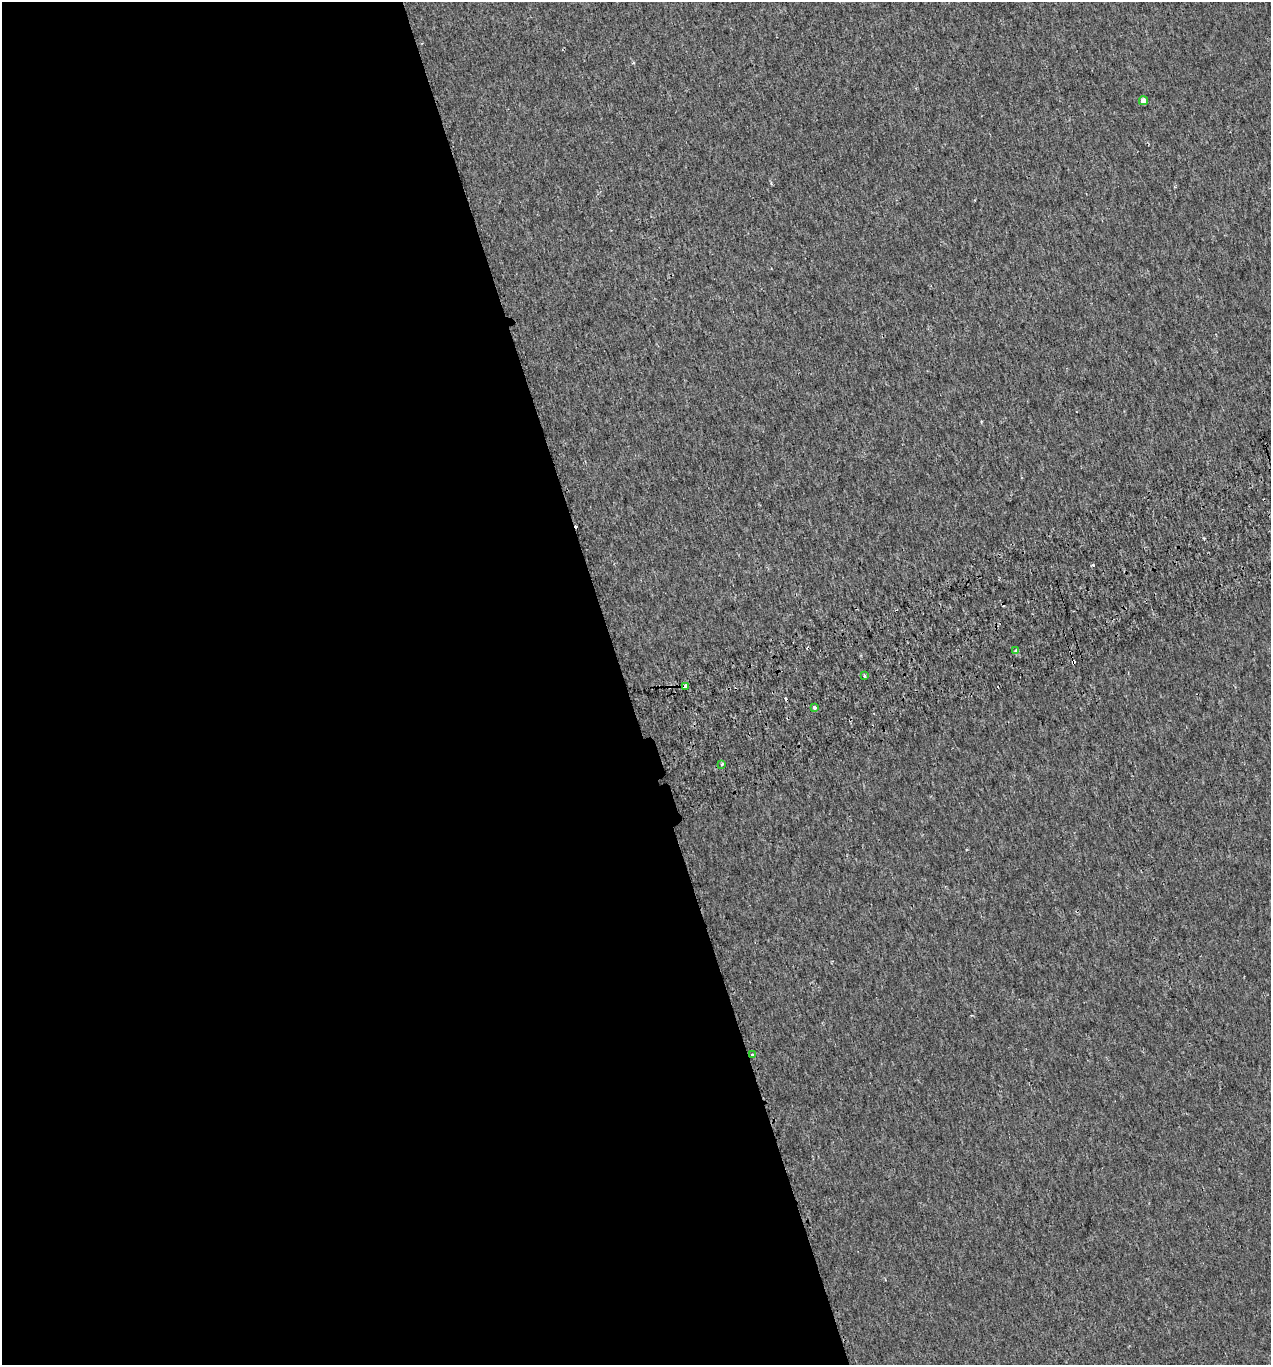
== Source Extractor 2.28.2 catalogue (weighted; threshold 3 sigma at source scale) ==
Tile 9 of 4 x 4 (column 1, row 3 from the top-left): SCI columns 99-1367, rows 1412-2774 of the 5327 x 5546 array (HDU 1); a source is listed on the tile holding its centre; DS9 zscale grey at full resolution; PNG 1273 x 1367 px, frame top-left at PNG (2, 2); each listed source drawn as its Kron ellipse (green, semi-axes under 4 px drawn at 4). Shown black and unused: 49% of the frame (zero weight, under 2 of 3 exposures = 3% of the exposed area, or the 3 px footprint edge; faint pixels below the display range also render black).
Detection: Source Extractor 2.28.2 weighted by HDU 2 'WHT'; one run over the whole footprint, this tile lists its part. Background 0.00186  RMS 0.0036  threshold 0.0163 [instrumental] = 3 sigma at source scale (4.5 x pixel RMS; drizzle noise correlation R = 1.50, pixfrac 1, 0.0396/0.0396 arcsec/px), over >= 5 px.
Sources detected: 12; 5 cosmic-ray / hot-pixel residue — neither listed nor drawn; the other 7 listed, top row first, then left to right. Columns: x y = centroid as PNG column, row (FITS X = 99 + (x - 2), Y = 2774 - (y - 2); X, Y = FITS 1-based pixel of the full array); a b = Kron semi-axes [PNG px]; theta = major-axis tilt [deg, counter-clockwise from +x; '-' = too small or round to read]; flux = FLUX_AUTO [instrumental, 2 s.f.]
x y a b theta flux
1143 101 4 4 - 2.3
1016 651 3 3 - 2.1
864 676 3 3 - 1.7
686 686 4 3 - 16
815 708 3 3 - 1.2
722 764 4 3 - 0.6
752 1055 3 3 - 1.7
Overlapping masked pixels (flux is a lower limit): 2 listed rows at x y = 686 686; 752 1055